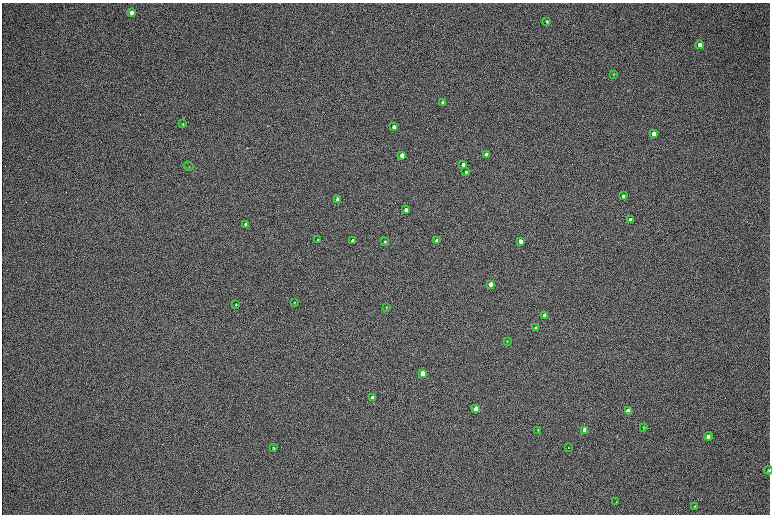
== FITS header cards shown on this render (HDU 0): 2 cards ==
NAXIS1  =                 1536 / length of data axis 1
NAXIS2  =                 1024 / length of data axis 2

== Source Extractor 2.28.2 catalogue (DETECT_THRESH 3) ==
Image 1536 x 1024 px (HDU 0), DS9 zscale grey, zoomed out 1/2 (1 PNG px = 2 x 2 image px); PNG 772 x 516 px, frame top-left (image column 1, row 1023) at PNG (2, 3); each listed source drawn as its Kron ellipse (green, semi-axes under 4 px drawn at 4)
Background 167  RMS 20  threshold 60.4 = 3 sigma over >= 5 px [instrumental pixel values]
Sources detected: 43; all 43 listed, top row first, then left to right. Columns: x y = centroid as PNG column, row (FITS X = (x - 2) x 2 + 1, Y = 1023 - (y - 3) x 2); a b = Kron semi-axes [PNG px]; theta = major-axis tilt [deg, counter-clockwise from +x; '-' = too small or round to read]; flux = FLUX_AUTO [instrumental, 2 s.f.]
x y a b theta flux
131 13 4 3 - 20000
547 21 3 3 - 4900
700 45 4 4 - 21000
613 74 3 2 - 2600
443 103 3 3 - 53000
183 124 4 3 - 2600
394 127 3 3 - 25000
653 134 4 3 - 29000
486 154 3 3 - 14000
402 155 3 3 - 43000
463 165 3 3 - 30000
189 166 5 1 - 1500
466 172 3 3 - 5900
623 196 3 3 - 8800
337 199 3 3 - 23000
406 210 3 3 - 15000
630 220 3 3 - 23000
246 224 3 3 - 18000
318 240 4 3 - 3400
353 241 3 3 - 43000
385 241 3 2 - 3900
437 241 3 3 - 33000
520 241 3 3 - 39000
491 284 3 3 - 38000
295 302 3 2 - 2400
236 305 3 3 - 3600
387 307 3 2 - 1900
544 316 3 3 - 18000
536 328 3 3 - 6000
507 341 3 3 - 2100
422 373 3 3 - 110000
373 398 3 3 - 68000
476 409 4 3 - 160000
628 411 4 3 - 100000
644 427 3 3 - 2900
538 430 4 2 - 2500
585 430 4 3 - 79000
708 436 4 4 - 11000
273 447 4 3 - 3200
568 448 2 1 - 2000
768 470 4 3 - 3900
616 502 2 1 - 1300
695 507 4 3 - 3700